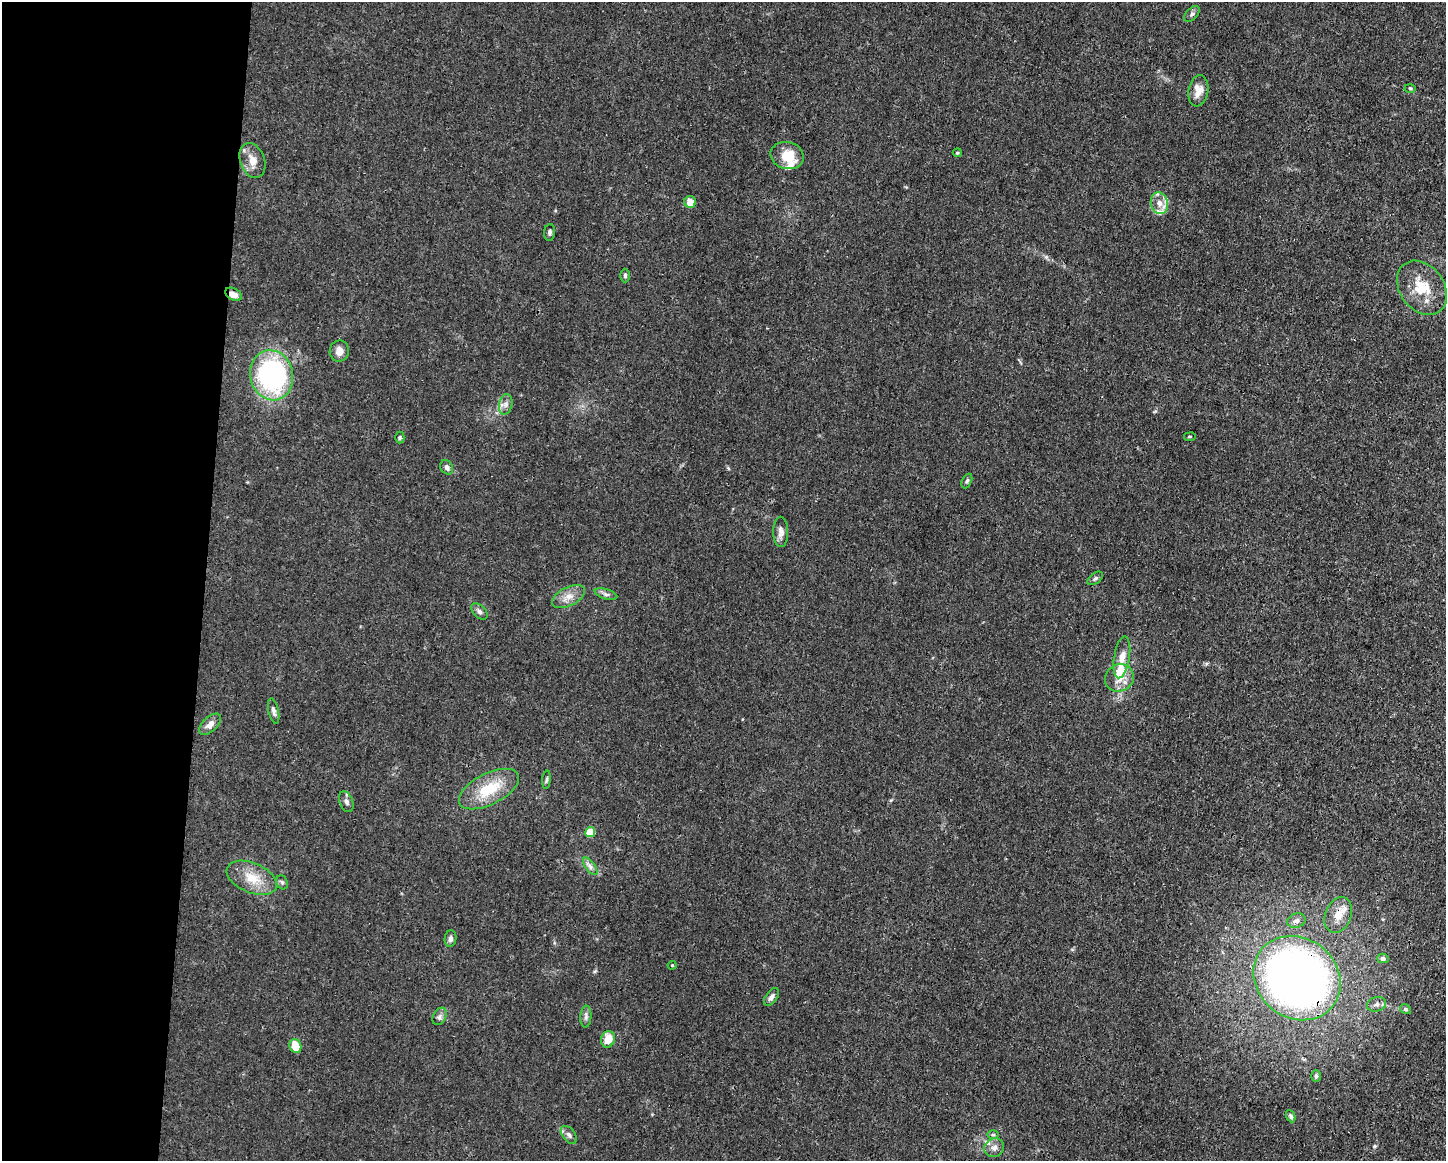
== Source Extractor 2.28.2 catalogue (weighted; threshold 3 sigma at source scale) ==
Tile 4 of 3 x 4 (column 1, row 2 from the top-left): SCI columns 112-1555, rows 2320-3478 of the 4666 x 4638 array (HDU 1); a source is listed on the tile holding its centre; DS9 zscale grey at full resolution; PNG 1448 x 1163 px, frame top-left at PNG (2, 2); each listed source drawn as its Kron ellipse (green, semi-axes under 4 px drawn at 4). Shown black and unused: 14% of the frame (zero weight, under 3 of 4 exposures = <1% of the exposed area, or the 3 px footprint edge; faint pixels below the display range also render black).
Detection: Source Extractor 2.28.2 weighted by HDU 2 'WHT'; one run over the whole footprint, this tile lists its part. Background 0.0185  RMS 0.0025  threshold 0.0112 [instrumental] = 3 sigma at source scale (4.5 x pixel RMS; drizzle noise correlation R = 1.50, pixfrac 1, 0.05/0.05 arcsec/px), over >= 5 px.
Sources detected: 59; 6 inside a brighter listed object's ellipse — not listed separately; the other 53 listed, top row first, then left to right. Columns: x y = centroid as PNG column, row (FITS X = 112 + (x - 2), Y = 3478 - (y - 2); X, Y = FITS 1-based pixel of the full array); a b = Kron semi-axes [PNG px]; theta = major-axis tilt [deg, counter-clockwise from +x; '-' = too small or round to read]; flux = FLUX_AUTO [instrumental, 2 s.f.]
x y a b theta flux
1192 14 9 5 47 0.65
1410 88 5 3 - 0.26
1198 91 16 10 81 2.7
957 153 4 4 - 0.39
787 155 17 13 -14 5.6
252 160 18 12 -70 3
690 202 6 6 - 2.7
1159 203 11 8 -76 2.2
550 232 8 5 83 0.64
625 276 7 5 -89 0.46
1422 288 30 22 -53 7.8
233 294 9 6 -29 1.5
339 351 10 9 - 2
272 375 25 21 -77 46
506 404 10 6 78 1.1
400 437 6 4 88 0.36
1190 437 6 3 9 0.25
447 467 8 6 -58 0.87
967 481 8 5 66 0.49
781 532 15 7 -90 1.4
1095 578 9 5 37 0.54
606 594 11 5 -17 0.79
568 596 18 9 27 2.5
479 611 10 6 -45 0.81
1122 657 21 8 81 2.3
1119 678 15 13 32 3.6
274 711 13 5 -76 0.85
210 724 13 7 43 1.5
546 780 9 3 85 0.41
489 789 33 15 27 9.3
346 802 11 6 -69 1
590 832 5 5 - 6.9
590 866 10 5 -54 0.92
252 878 26 15 -23 5.6
282 882 7 5 -68 0.53
1338 915 18 13 68 3.2
1296 921 9 7 16 0.92
450 939 8 6 83 0.78
1383 958 5 4 - 0.66
672 965 4 4 - 0.26
1297 978 46 39 -38 180
771 997 10 5 54 1
1376 1004 10 7 17 0.99
1405 1009 5 4 - 0.45
440 1016 9 6 62 0.84
586 1017 11 5 85 0.85
608 1039 8 7 - 3.5
295 1046 7 6 - 4.3
1316 1076 6 5 - 0.55
1291 1116 6 4 -65 0.65
993 1134 6 4 0 0.39
569 1135 10 6 -52 0.9
994 1148 10 9 - 1.4
Overlapping masked pixels (flux is a lower limit): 3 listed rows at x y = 233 294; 1338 915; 1297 978